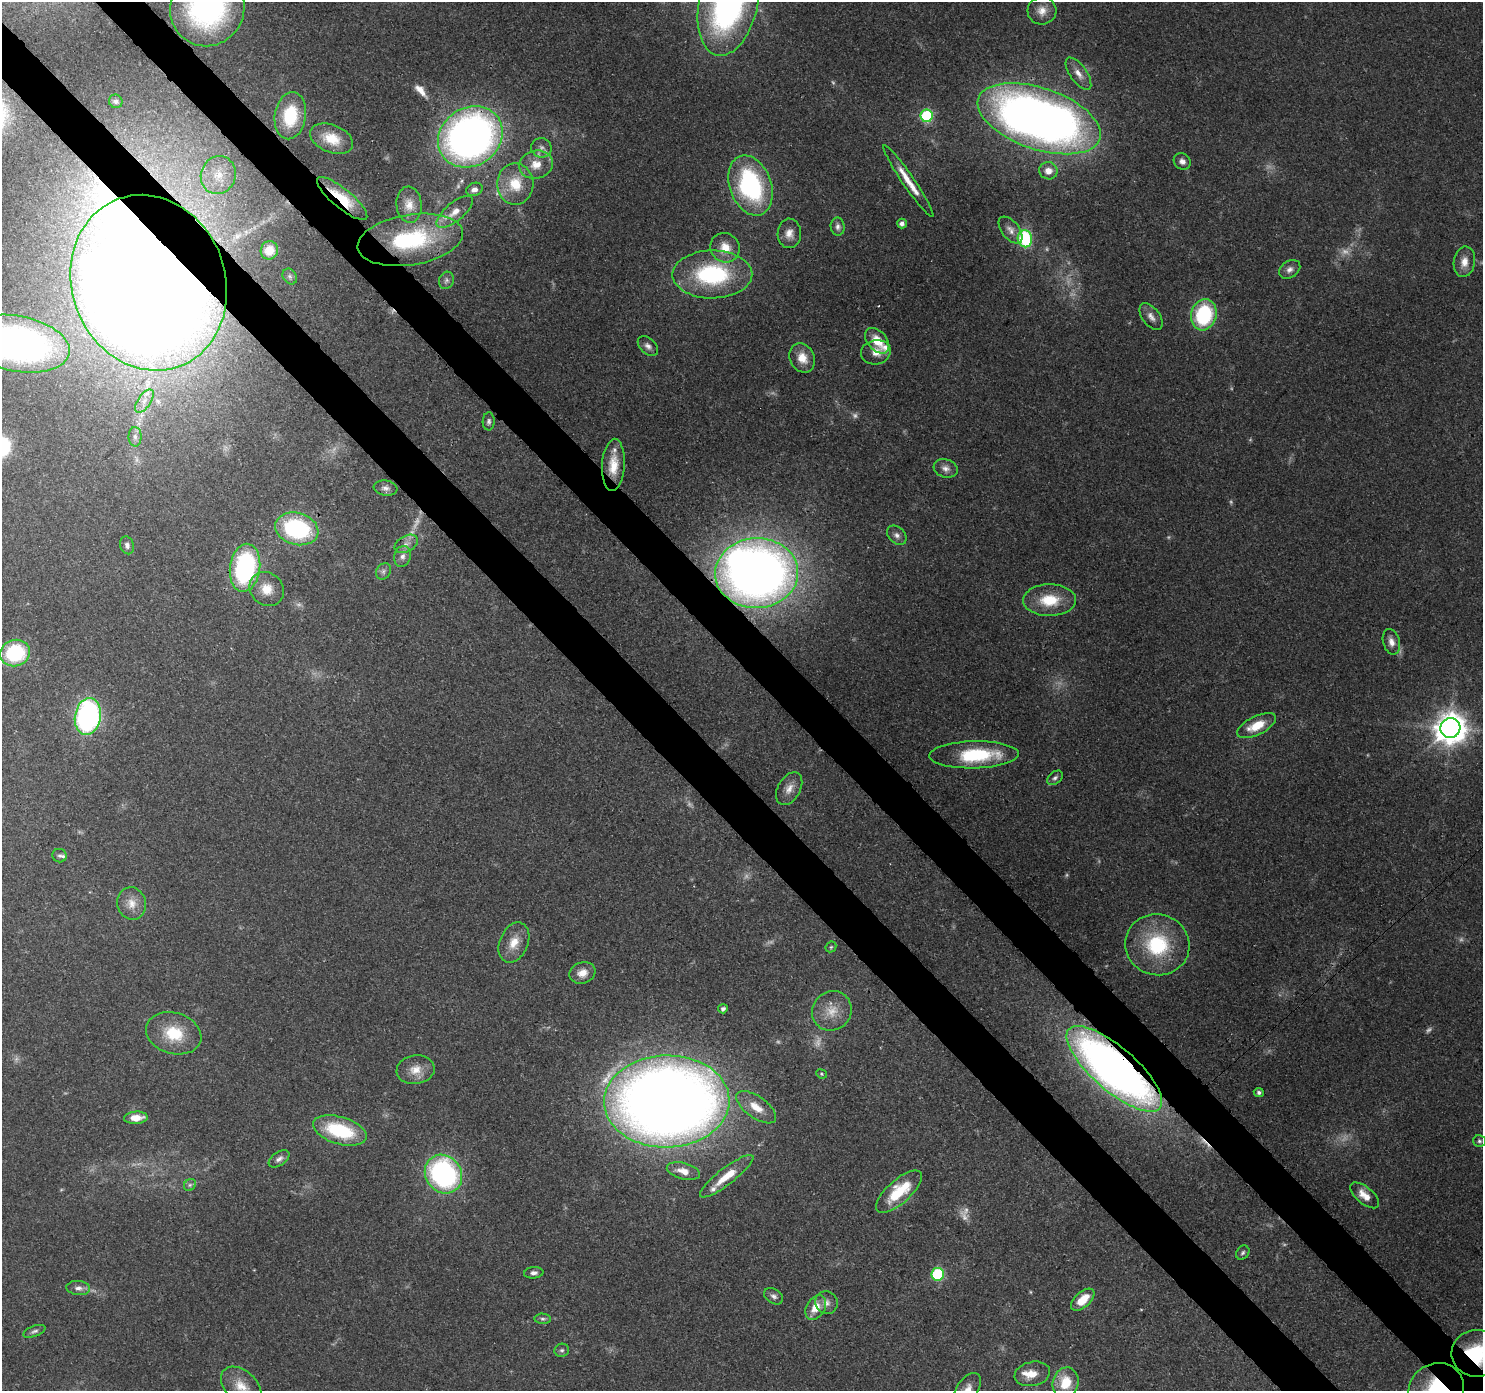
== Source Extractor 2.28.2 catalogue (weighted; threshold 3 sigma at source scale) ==
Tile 11 of 4 x 4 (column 3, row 3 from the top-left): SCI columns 3056-4536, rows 1619-3007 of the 6119 x 6080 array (HDU 1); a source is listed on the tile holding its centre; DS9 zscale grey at full resolution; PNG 1485 x 1393 px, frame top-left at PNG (2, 2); each listed source drawn as its Kron ellipse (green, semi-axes under 4 px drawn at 4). Shown black and unused: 7% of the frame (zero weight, under 3 of 4 exposures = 8% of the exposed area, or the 3 px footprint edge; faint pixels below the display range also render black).
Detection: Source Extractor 2.28.2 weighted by HDU 2 'WHT'; one run over the whole footprint, this tile lists its part. Background 0.122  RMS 0.0043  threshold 0.0193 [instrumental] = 3 sigma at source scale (4.5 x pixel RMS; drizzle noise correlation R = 1.50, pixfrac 1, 0.0396/0.0396 arcsec/px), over >= 5 px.
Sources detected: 149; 28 too faint to see at this stretch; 3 inside a brighter object's white glare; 2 cosmic-ray / hot-pixel residue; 1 long thin detection or spike segment (spike, bleed or trail) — neither listed nor drawn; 6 inside a brighter listed object's ellipse — not listed separately; the other 109 listed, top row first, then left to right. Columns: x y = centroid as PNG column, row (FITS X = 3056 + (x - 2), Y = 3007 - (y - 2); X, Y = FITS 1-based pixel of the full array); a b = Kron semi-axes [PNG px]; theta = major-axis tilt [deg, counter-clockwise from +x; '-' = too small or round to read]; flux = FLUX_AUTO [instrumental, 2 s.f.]
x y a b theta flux
728 2 54 29 78 180
207 8 39 37 65 90
1042 11 14 14 - 5.1
1078 74 19 8 -55 3.9
116 101 7 6 - 1
290 116 24 15 81 21
926 116 6 6 - 42
1039 119 64 30 -19 410
470 137 34 29 34 260
332 139 22 14 -22 10
541 148 10 9 - 2.3
1182 161 9 7 -35 2.1
536 165 17 14 15 7.2
1048 171 9 8 - 3.7
218 175 19 17 69 10
908 181 43 6 -56 8.6
515 184 20 18 89 13
750 185 31 21 -70 67
474 189 8 6 18 2.4
342 198 31 9 -39 17
409 205 18 12 -86 5.7
455 212 22 9 40 5.8
902 223 5 4 - 2.2
838 227 9 7 -82 1.8
1011 230 15 8 -51 3
789 233 15 11 88 4.2
1025 239 8 7 - 37
410 240 53 25 9 48
725 248 15 14 - 7.1
269 250 9 8 - 4.7
1464 262 15 10 80 4.8
1290 269 11 8 35 2.4
712 274 40 24 1 50
290 277 8 6 -58 1.3
446 280 9 7 66 1.3
149 283 89 77 -70 1400
1204 315 16 12 74 38
1151 317 15 8 -53 2.8
877 341 15 9 -49 8.4
17 344 53 28 -11 200
648 346 12 7 -44 2.1
876 352 15 12 11 5
802 358 15 12 -64 6.6
144 401 13 6 56 3.4
489 421 9 6 88 1.3
135 437 10 6 -89 1.9
613 465 26 11 87 9.4
946 468 12 9 -18 2.7
386 488 12 7 -8 2.1
297 529 22 16 -16 52
897 535 11 8 -45 2.2
406 544 12 8 29 2.8
127 545 9 7 -73 1.7
402 556 10 8 76 2.6
245 568 24 15 82 67
383 571 9 7 55 1.5
757 573 41 35 3 430
267 589 18 16 -44 8.4
1049 600 26 16 1 15
1391 642 13 8 -75 3.2
15 653 15 13 16 34
88 716 18 13 80 100
1257 726 21 9 26 10
1450 728 10 10 - 760
974 755 44 13 1 31
1055 778 9 6 39 1.4
789 789 18 11 59 4.5
60 856 7 6 - 1.1
131 903 16 14 -78 5.6
514 943 21 14 67 7.6
1157 945 32 30 -16 35
831 947 6 5 - 0.63
582 973 13 10 18 4.5
723 1009 5 4 - 1.3
832 1011 20 19 - 9.2
174 1033 28 20 -16 17
1114 1069 60 22 -41 330
416 1070 19 14 9 6.4
821 1074 5 4 - 0.61
1259 1092 5 4 - 1.1
667 1101 63 46 2 780
756 1107 23 10 -35 7.5
136 1118 12 6 4 6.7
340 1131 28 13 -17 30
1479 1141 6 5 - 0.91
279 1159 12 6 34 2
683 1171 17 8 -14 5
443 1174 20 17 -52 88
727 1176 33 8 38 11
190 1185 6 5 - 0.95
899 1192 29 11 41 19
1364 1195 17 8 -40 5.5
1243 1253 8 6 53 1.1
534 1273 9 5 6 1.7
938 1274 6 6 - 39
78 1288 12 7 -5 2.2
774 1296 10 7 -34 1.7
1083 1300 14 7 42 9.4
826 1303 11 11 - 3
816 1308 13 9 59 7.1
543 1319 8 5 -3 1.1
34 1331 11 5 21 1.4
562 1350 7 6 - 1.1
1477 1353 26 23 1 31
1032 1374 18 12 11 6.2
1065 1383 15 12 75 12
241 1386 23 15 -42 8.3
967 1390 19 10 56 5.1
1436 1390 29 26 38 36
Overlapping masked pixels (flux is a lower limit): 10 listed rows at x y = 926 116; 470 137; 342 198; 410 240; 149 283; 757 573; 1114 1069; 667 1101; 1477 1353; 1436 1390
Isophote crosses this tile's border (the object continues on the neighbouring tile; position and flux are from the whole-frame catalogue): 7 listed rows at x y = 728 2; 207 8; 17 344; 1477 1353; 241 1386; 967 1390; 1436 1390